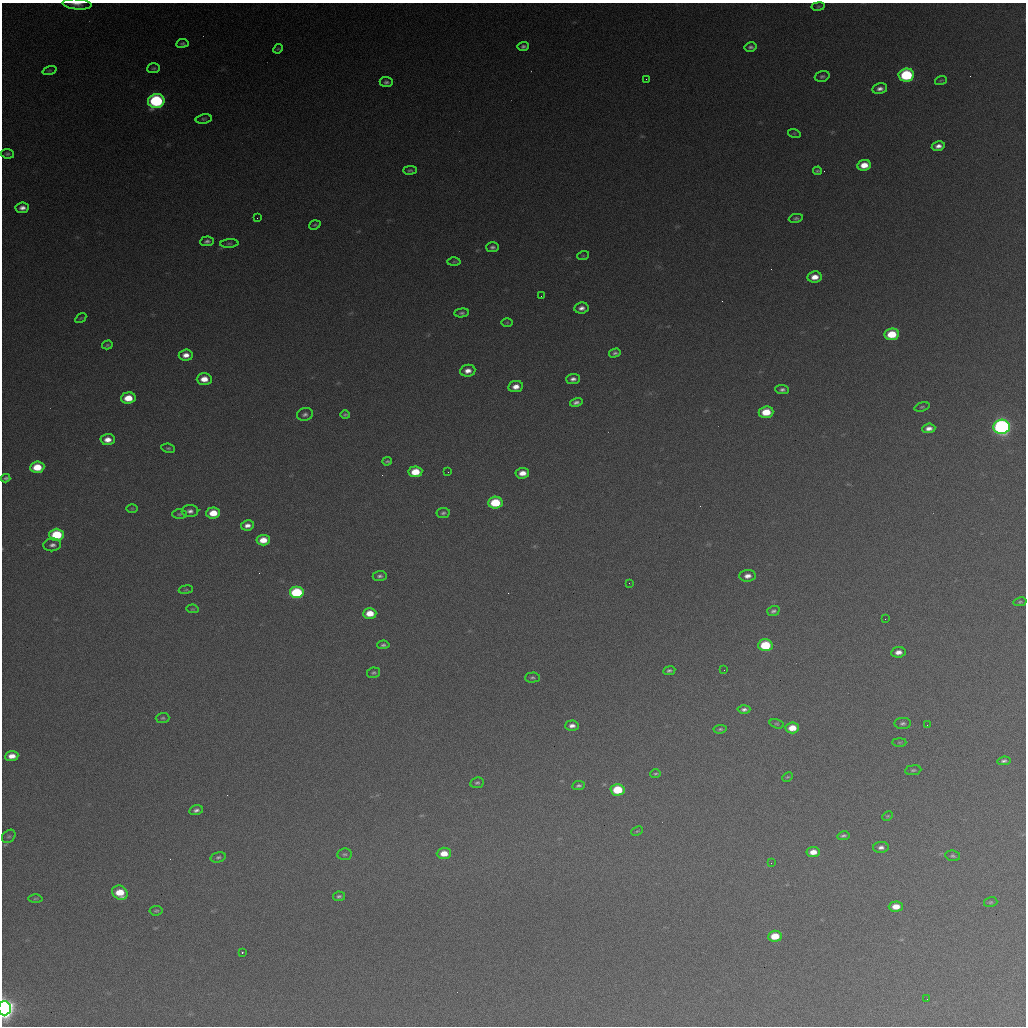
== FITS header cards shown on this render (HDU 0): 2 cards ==
NAXIS1  =                 1024 / length of data axis 1
NAXIS2  =                 1024 / length of data axis 2

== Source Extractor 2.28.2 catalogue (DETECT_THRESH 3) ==
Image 1024 x 1024 px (HDU 0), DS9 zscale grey, 1 PNG px = 1 image px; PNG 1028 x 1028 px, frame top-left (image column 1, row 1024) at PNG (2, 3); each listed source drawn as its Kron ellipse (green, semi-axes under 4 px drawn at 4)
Background 363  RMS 16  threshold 47.6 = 3 sigma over >= 5 px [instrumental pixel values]
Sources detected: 128; all 128 listed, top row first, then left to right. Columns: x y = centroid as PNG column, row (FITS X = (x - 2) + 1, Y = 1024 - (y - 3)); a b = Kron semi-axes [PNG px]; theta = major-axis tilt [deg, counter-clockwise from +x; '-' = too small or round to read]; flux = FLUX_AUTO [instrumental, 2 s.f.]
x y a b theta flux
77 4 14 5 -5 6500
818 6 7 3 9 1300
182 43 6 4 10 2100
523 46 5 4 - 2900
751 47 6 4 10 2900
278 49 5 4 - 1300
154 68 6 5 - 2000
49 70 7 3 19 1400
906 75 8 6 7 100000
822 76 7 5 17 2400
646 79 2 2 - 550
941 80 6 3 19 1200
386 82 6 5 - 2800
880 89 7 5 12 5000
156 101 8 7 - 150000
204 119 8 4 9 1900
794 133 6 4 -18 1200
938 146 6 4 10 6100
7 154 6 4 -9 2300
864 165 7 5 10 16000
410 170 7 4 2 2000
817 171 4 3 - 1800
22 208 7 5 8 5800
257 218 2 2 - 530
796 218 7 4 10 2300
315 225 6 4 19 1500
207 241 7 5 6 3100
229 244 9 4 4 1700
492 247 6 5 - 3000
583 256 6 3 18 1100
454 262 6 4 2 1600
815 277 7 5 8 11000
541 296 2 2 - 640
581 308 7 5 6 5400
462 313 7 4 6 2600
81 318 6 4 33 1100
507 322 6 4 1 1100
892 334 7 6 - 33000
107 345 5 4 - 1600
615 353 6 4 15 2800
186 355 7 5 6 8300
468 371 8 6 8 7500
204 379 7 6 - 13000
573 379 7 5 3 4500
516 387 7 5 9 9000
782 390 7 4 -2 3200
128 398 7 5 5 20000
576 402 6 4 15 3800
922 407 8 4 17 1700
766 412 7 6 - 24000
305 414 8 6 12 3200
345 414 5 4 - 1900
1002 427 8 7 - 420000
929 428 6 5 - 6400
108 439 7 5 2 9400
168 448 7 4 -8 1900
387 461 5 3 - 1700
37 467 7 5 5 25000
415 472 7 5 6 23000
448 472 2 2 - 720
522 473 7 5 6 10000
6 478 4 3 - 2200
495 503 7 6 - 44000
132 508 5 3 - 1100
190 511 8 6 1 4600
213 513 7 5 4 19000
443 513 6 5 - 2500
179 514 7 5 1 1800
247 525 6 5 - 5900
57 535 7 6 - 50000
263 540 7 5 6 16000
52 545 9 6 5 4600
380 576 7 5 5 3100
747 576 8 6 5 6900
629 583 2 2 - 570
186 590 7 3 9 1300
297 593 7 6 - 83000
1020 602 7 4 13 1600
193 609 6 4 -9 1400
773 611 6 5 - 3000
370 613 7 5 3 18000
885 619 2 2 - 2400
383 645 6 4 4 2600
765 645 7 6 - 48000
898 652 7 5 7 6700
724 670 2 2 - 870
669 671 6 4 8 2600
374 673 6 5 - 2200
532 678 7 5 2 2300
744 709 6 4 2 3500
163 718 7 5 2 2000
903 723 8 5 3 3000
777 724 7 4 -17 1700
927 725 2 2 - 480
572 726 6 5 - 5400
792 728 7 5 6 17000
720 729 7 4 7 2000
899 742 7 4 0 1400
12 756 6 5 - 9800
1004 761 7 4 7 3000
913 770 8 5 7 2200
655 774 5 4 - 1500
787 777 6 4 25 1500
477 783 7 5 8 2400
578 786 6 4 8 2600
617 790 7 6 - 41000
196 810 7 5 15 3700
888 816 6 4 26 1300
637 831 6 4 25 1300
9 836 7 6 - 2300
843 836 6 3 10 2400
881 847 8 5 2 4900
813 852 6 5 - 11000
444 853 7 5 3 14000
344 854 7 6 - 2200
953 856 7 5 -10 2300
218 857 8 5 14 2500
771 863 2 2 - 510
120 893 8 6 -36 23000
339 896 6 4 12 2500
35 899 7 3 1 1300
991 902 7 5 15 1800
896 906 7 5 3 14000
156 911 6 5 - 1900
775 936 7 5 6 24000
242 952 3 3 - 1700
927 999 2 2 - 560
4 1008 7 6 - 910000
At the frame edge (FLAGS 8, measured only in part): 2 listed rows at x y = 77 4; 4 1008